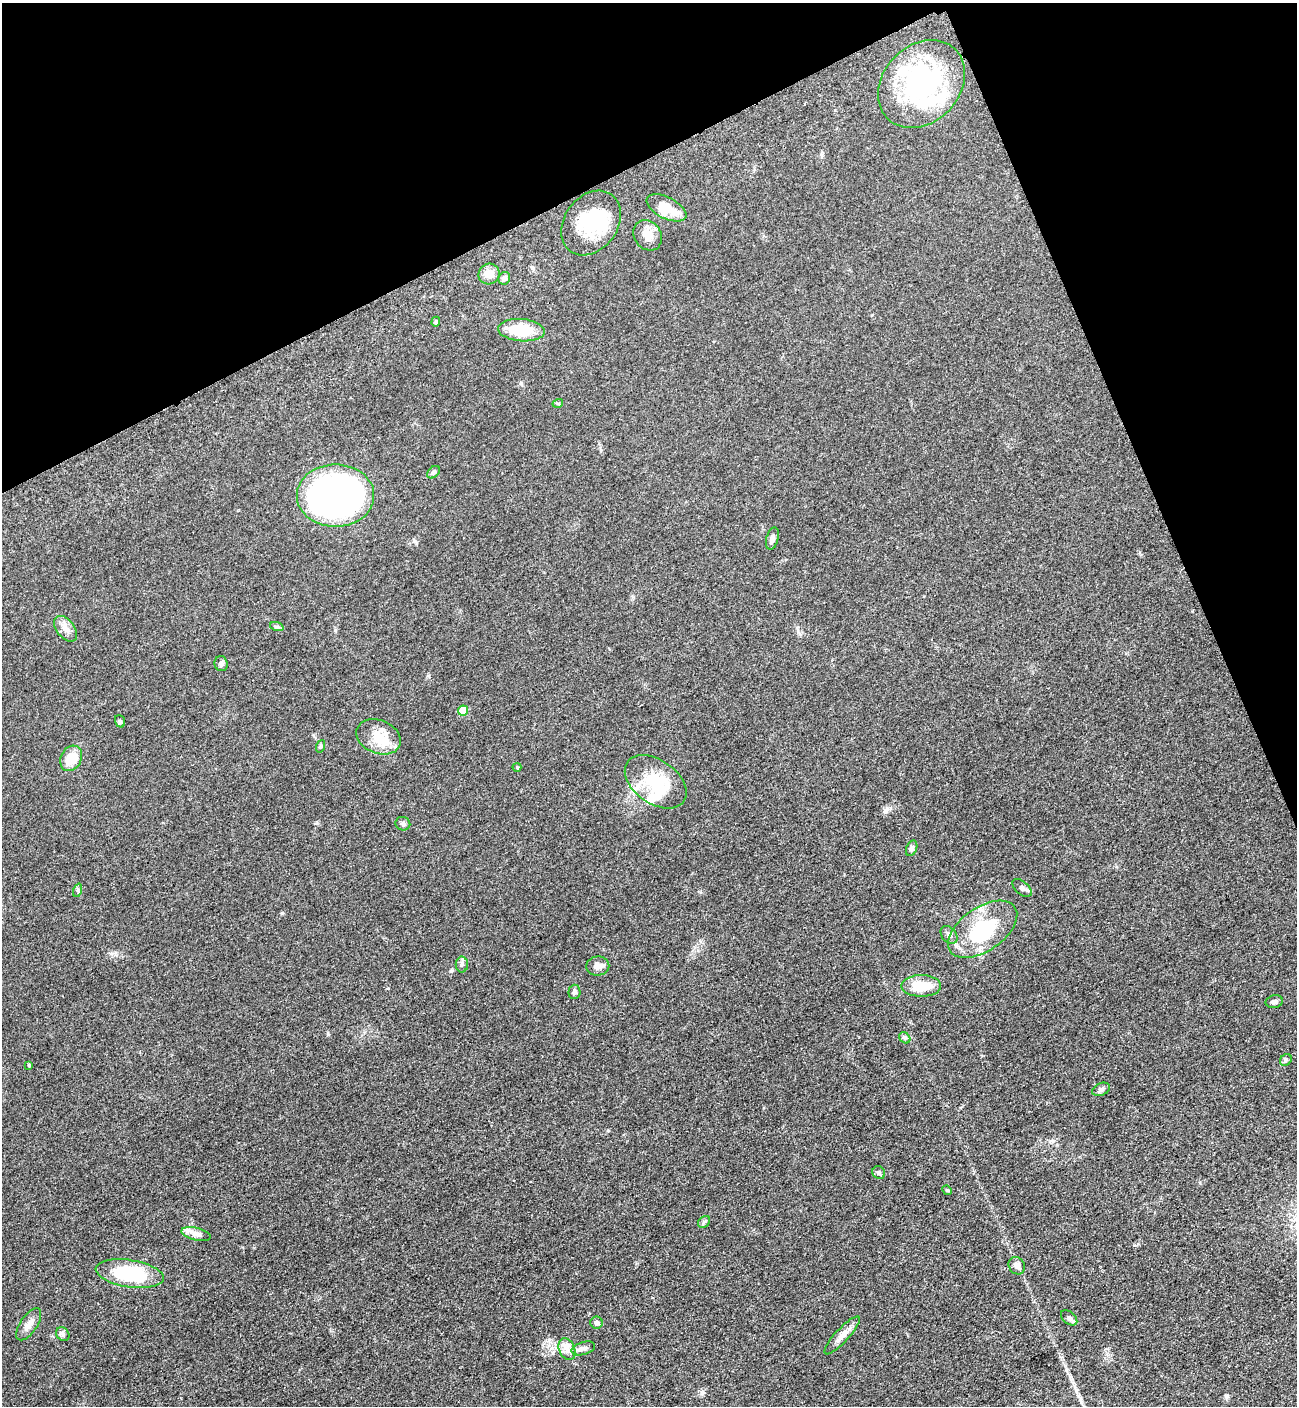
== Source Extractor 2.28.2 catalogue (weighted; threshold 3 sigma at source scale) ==
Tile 3 of 4 x 4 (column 3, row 1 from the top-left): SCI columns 2887-4181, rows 4279-5682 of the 5664 x 5700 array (HDU 1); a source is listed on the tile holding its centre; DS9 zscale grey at full resolution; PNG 1299 x 1408 px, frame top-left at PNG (2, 3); each listed source drawn as its Kron ellipse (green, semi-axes under 4 px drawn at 4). Shown black and unused: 21% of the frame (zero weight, under 3 of 5 exposures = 4% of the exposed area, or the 3 px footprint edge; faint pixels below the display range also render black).
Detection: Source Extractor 2.28.2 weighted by HDU 2 'WHT'; one run over the whole footprint, this tile lists its part. Background 0.0508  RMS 0.006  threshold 0.027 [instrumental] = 3 sigma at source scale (4.5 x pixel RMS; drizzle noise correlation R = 1.50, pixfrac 1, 0.05/0.05 arcsec/px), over >= 5 px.
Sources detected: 56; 3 inside a brighter object's white glare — neither listed nor drawn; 3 inside a brighter listed object's ellipse — not listed separately; the other 50 listed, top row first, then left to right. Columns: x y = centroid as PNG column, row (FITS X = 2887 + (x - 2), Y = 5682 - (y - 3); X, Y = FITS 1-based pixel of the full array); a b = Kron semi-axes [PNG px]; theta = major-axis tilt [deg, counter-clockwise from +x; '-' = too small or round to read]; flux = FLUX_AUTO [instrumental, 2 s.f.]
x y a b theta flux
921 84 48 38 47 86
666 208 21 10 -27 13
591 223 35 26 54 37
648 235 16 13 -53 7.2
489 274 11 10 - 5.5
504 278 6 5 - 2.1
436 322 5 4 - 0.88
521 330 23 11 -4 20
558 403 5 3 - 0.62
433 472 7 5 43 1.2
336 496 38 31 0 250
772 538 11 6 74 2.1
277 627 7 4 -19 0.86
66 629 15 9 -52 4.2
221 664 7 6 - 1.4
463 710 5 5 - 16
120 721 6 5 - 0.96
379 737 23 16 -22 12
321 746 6 4 71 0.83
71 758 13 10 63 12
517 767 4 4 - 0.58
656 782 34 22 -35 28
403 824 7 6 - 1.5
912 848 8 5 68 1.5
1022 888 11 6 -40 1.9
78 890 7 4 72 0.94
983 929 39 21 35 39
949 935 10 7 -49 2.1
462 964 8 6 90 1.6
598 966 11 9 8 3.5
921 986 20 10 0 15
574 992 7 6 - 1.6
1274 1002 9 6 12 1.7
905 1038 6 5 - 1.1
1286 1060 6 5 - 1
29 1065 4 3 - 0.77
1101 1089 9 6 26 1.8
879 1173 7 6 - 1.4
947 1190 5 4 - 0.71
704 1222 7 5 44 1.1
196 1234 15 6 -13 3.2
1017 1266 9 8 - 2.6
130 1274 34 13 -9 39
1069 1318 9 6 -40 1.7
596 1323 6 6 - 1.5
29 1324 18 8 56 4.3
63 1334 7 6 - 1.5
842 1335 25 7 47 5
583 1348 12 6 17 2.5
567 1349 11 8 -66 3.9
Unlisted compact peaks at least as high as the median listed source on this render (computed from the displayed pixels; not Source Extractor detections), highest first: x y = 282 913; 1227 1396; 549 1340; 328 1034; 451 971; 885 810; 388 988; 416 543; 317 823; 521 383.